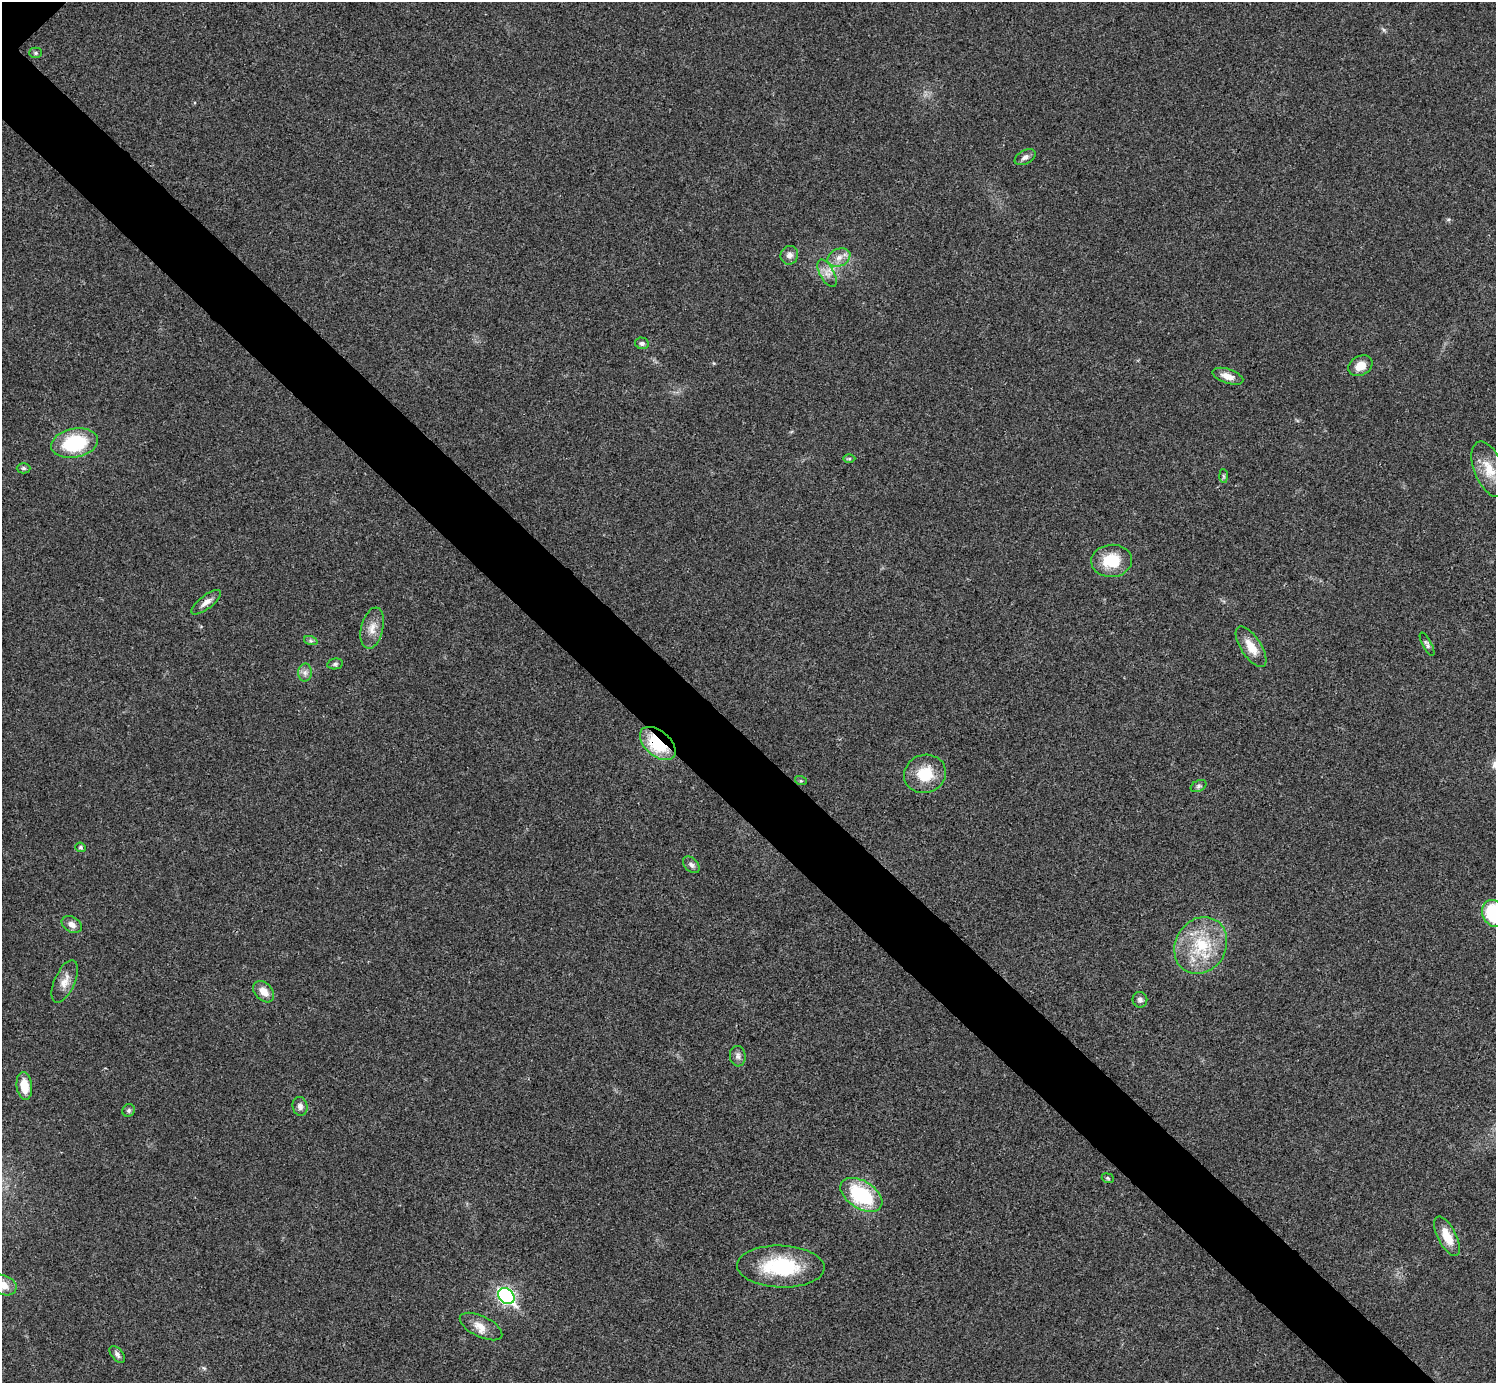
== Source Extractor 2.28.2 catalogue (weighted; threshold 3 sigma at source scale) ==
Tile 6 of 4 x 4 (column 2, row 2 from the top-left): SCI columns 1500-2993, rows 3063-4443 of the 5983 x 5983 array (HDU 1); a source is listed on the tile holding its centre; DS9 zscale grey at full resolution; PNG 1498 x 1385 px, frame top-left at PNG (2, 2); each listed source drawn as its Kron ellipse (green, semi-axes under 4 px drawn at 4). Shown black and unused: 6% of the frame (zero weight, under 3 of 4 exposures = <1% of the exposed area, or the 3 px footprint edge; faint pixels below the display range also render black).
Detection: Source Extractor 2.28.2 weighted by HDU 2 'WHT'; one run over the whole footprint, this tile lists its part. Background 0.0195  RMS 0.004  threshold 0.0179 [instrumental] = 3 sigma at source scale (4.5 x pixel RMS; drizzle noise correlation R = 1.50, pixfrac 1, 0.05/0.05 arcsec/px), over >= 5 px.
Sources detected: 46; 1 inside a brighter listed object's ellipse — not listed separately; the other 45 listed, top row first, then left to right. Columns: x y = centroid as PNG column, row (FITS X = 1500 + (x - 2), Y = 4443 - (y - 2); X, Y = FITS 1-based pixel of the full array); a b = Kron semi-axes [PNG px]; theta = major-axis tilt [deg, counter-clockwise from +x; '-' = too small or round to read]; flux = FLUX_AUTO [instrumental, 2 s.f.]
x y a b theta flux
36 53 6 5 - 0.74
1025 157 11 7 28 1.8
789 255 9 8 - 2.2
839 258 12 8 24 3.2
827 273 15 7 -61 2.9
642 343 7 6 - 1.1
1360 366 13 9 29 4.8
1228 376 16 7 -18 3.5
74 443 24 14 11 26
849 459 6 4 0 0.54
23 468 7 5 -1 0.72
1489 469 29 14 -68 8.8
1223 476 7 4 -88 0.65
1112 561 20 16 4 13
206 602 18 6 37 2.5
372 628 21 11 77 4.5
311 641 7 4 -18 0.83
1427 644 13 4 -62 1.1
1251 647 23 10 -57 6.3
335 664 8 5 9 0.85
305 673 9 7 89 1.7
658 743 21 12 -41 22
925 774 21 19 19 12
801 781 6 4 -18 0.49
1199 786 8 5 27 0.94
81 847 5 4 - 0.6
691 865 10 6 -45 1.4
1494 913 14 11 -59 30
72 924 11 7 -29 2.2
1201 945 29 25 59 21
65 981 23 10 66 4.2
264 992 12 8 -46 4
1140 1000 8 7 - 1.3
738 1056 10 8 -84 1.6
24 1086 14 7 -83 7
300 1106 9 7 -75 1.6
129 1110 6 6 - 0.85
1108 1178 6 4 -23 0.57
861 1195 23 14 -32 30
1447 1236 21 9 -63 7.5
781 1266 44 21 -2 28
3 1285 14 9 -21 4.6
506 1296 9 7 -45 99
481 1326 23 10 -26 4.6
117 1354 10 5 -50 1.2
Overlapping masked pixels (flux is a lower limit): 1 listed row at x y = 658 743
Isophote crosses this tile's border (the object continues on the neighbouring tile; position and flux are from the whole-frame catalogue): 2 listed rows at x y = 1494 913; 3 1285